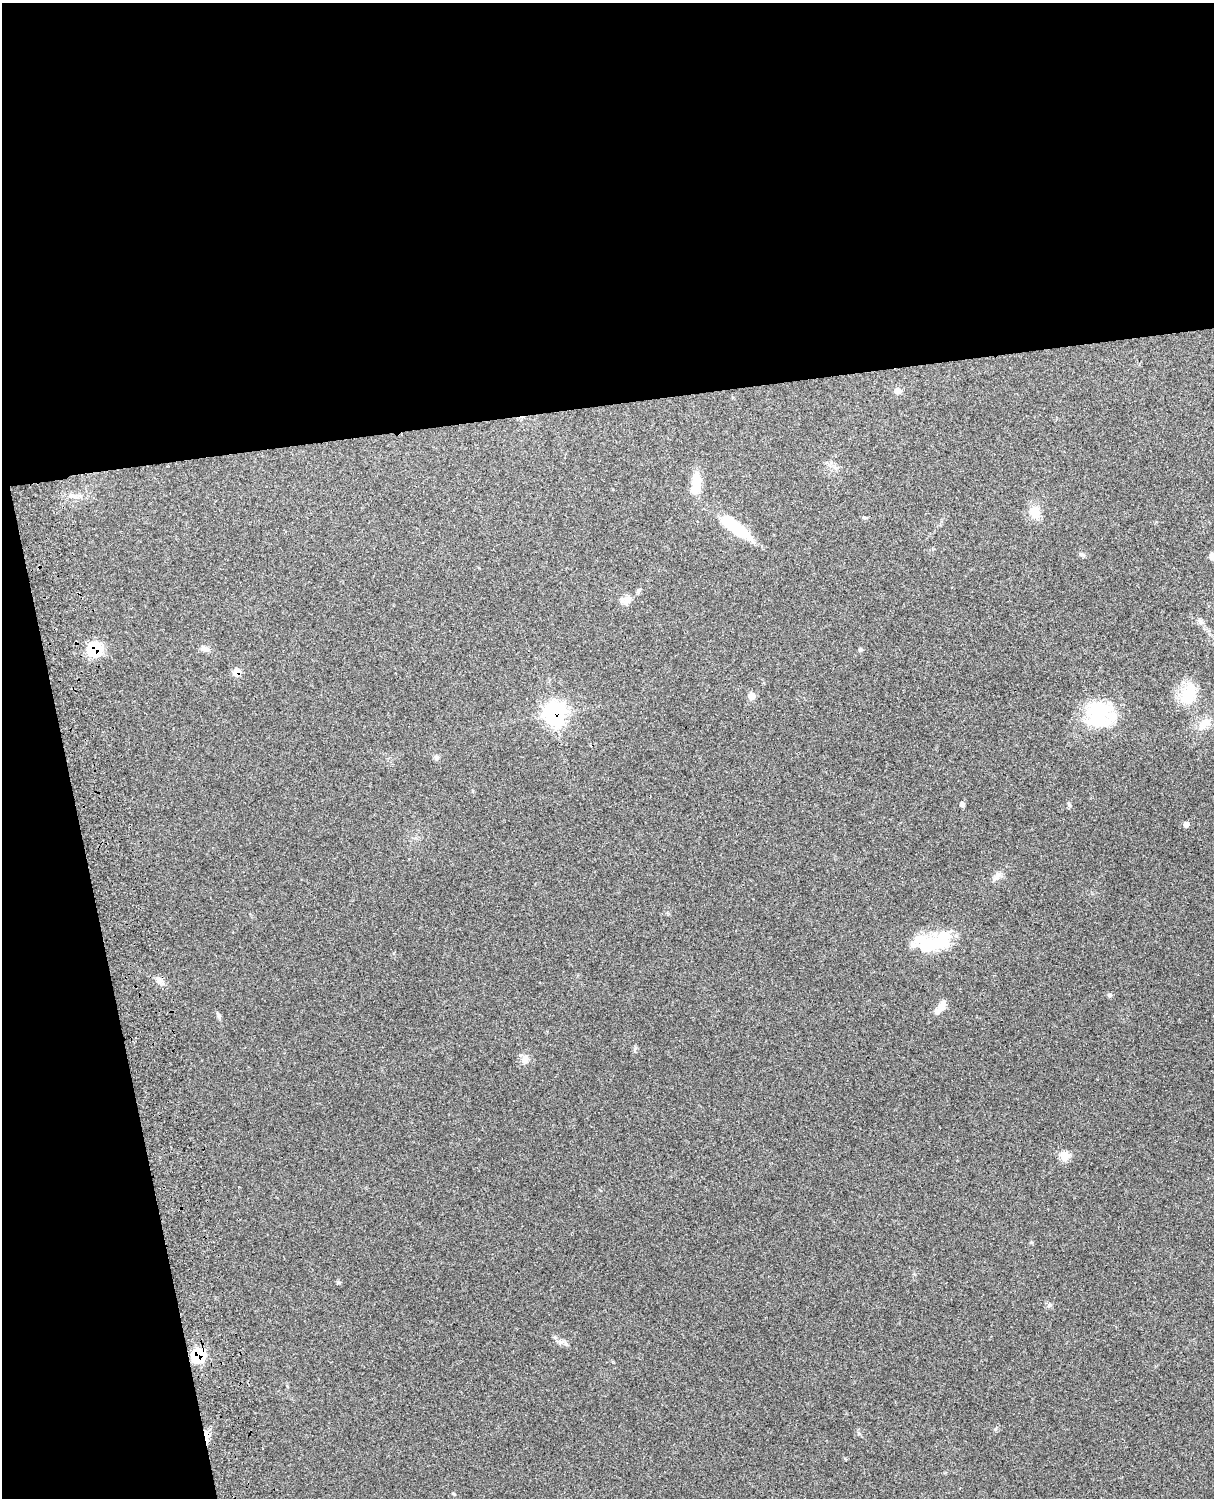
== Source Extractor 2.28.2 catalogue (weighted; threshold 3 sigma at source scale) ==
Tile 1 of 4 x 3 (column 1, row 1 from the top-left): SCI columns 121-1332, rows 3155-4650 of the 5089 x 4928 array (HDU 1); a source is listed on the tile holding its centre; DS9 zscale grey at full resolution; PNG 1216 x 1500 px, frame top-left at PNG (2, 3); no overlay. Shown black and unused: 33% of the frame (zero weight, under 3 of 4 exposures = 6% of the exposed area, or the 3 px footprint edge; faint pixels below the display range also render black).
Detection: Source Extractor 2.28.2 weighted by HDU 2 'WHT'; one run over the whole footprint, this tile lists its part. Background 0.261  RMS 0.0089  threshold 0.0402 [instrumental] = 3 sigma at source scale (4.5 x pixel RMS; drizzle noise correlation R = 1.50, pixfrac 1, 0.05/0.05 arcsec/px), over >= 5 px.
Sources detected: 39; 5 inside a brighter object's white glare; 1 cosmic-ray / hot-pixel residue — not listed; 1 inside a brighter listed object's ellipse — not listed separately; the other 32 listed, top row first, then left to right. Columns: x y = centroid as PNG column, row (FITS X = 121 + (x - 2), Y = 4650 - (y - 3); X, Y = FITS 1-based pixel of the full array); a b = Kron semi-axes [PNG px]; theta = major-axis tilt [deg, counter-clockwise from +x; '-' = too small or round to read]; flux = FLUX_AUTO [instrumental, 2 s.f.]
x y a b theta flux
897 391 9 8 - 3.7
696 484 31 11 85 18
1035 512 18 14 -60 12
864 518 6 4 -1 1.1
739 529 35 14 -34 32
1082 554 8 5 -3 1.9
1212 556 8 7 - 4.3
627 599 13 10 40 6.4
1200 621 10 5 -57 2.9
205 648 12 7 -19 3.8
95 649 12 11 - 41
860 649 6 4 21 1.4
237 672 7 6 - 11
1187 694 31 20 -73 25
751 696 6 6 - 9.4
555 713 10 9 - 330
1099 713 35 27 64 59
1204 724 22 10 47 10
437 757 7 6 - 2.5
962 804 6 5 - 2.5
1186 824 6 6 - 3.8
997 876 14 7 56 4.8
929 945 36 20 11 41
159 980 10 8 -55 4.3
1109 995 6 5 - 1.6
941 1007 14 8 64 7.7
218 1015 9 4 -89 1.7
525 1059 14 8 84 5.9
1064 1156 6 6 - 21
1049 1305 7 6 - 2.1
566 1344 6 5 - 1.8
198 1356 8 7 - 89
Overlapping masked pixels (flux is a lower limit): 4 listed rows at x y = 95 649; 237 672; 555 713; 198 1356
Isophote crosses this tile's border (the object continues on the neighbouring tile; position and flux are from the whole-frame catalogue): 1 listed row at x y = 1212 556
Unlisted compact peaks at least as high as the median listed source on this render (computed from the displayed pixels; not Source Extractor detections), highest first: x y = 995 1429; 1069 805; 859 1434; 338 1282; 1031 1242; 635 1048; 845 1458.